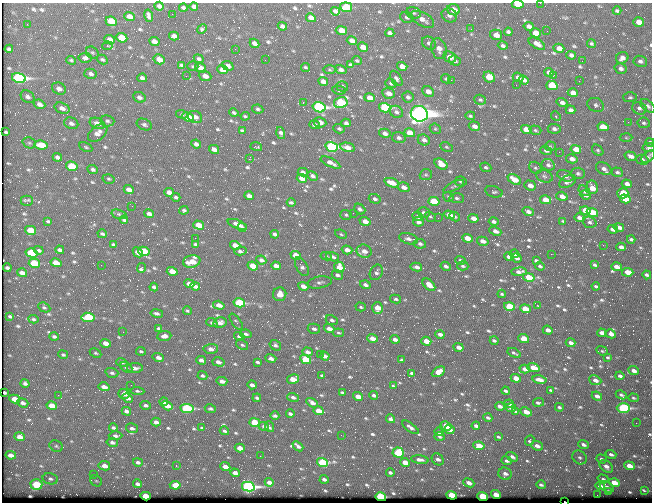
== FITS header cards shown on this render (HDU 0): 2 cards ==
NAXIS1  =                  650 / Width of table row in bytes
NAXIS2  =                  500 / Number of rows in table

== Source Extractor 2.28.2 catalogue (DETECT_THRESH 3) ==
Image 650 x 500 px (HDU 0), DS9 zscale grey, 1 PNG px = 1 image px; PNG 654 x 504 px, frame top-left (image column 1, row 500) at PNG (2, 3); each listed source drawn as its Kron ellipse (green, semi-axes under 4 px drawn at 4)
Background 360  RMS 1.4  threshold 4.27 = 3 sigma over >= 5 px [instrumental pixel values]
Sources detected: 774; of the 774, the 500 brightest by FLUX_AUTO listed and drawn (274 fainter detections omitted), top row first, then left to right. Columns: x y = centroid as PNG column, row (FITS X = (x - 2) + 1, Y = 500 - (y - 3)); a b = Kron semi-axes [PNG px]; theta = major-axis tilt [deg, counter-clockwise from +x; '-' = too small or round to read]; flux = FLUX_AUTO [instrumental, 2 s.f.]
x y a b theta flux
540 3 2 2 - 350
518 4 6 3 -6 3000
159 6 5 4 - 350
194 7 4 3 - 290
346 7 6 5 - 4900
183 8 4 3 - 190
453 10 6 5 - 1300
335 11 5 3 - 300
617 11 4 3 - 180
414 13 7 5 -13 250
172 14 2 2 - 440
449 15 8 6 -26 410
129 16 5 4 - 610
149 16 6 3 -77 290
407 17 7 5 -19 210
311 18 5 4 - 730
422 19 13 6 -27 750
111 21 6 4 -25 3100
639 22 5 4 - 910
27 24 2 2 - 140
282 26 5 4 - 280
529 26 5 4 - 360
202 29 5 4 - 160
471 29 3 2 - 190
341 30 5 4 - 1200
547 31 2 2 - 130
508 32 4 3 - 230
390 33 5 4 - 290
536 33 5 4 - 1400
496 35 6 5 - 770
174 36 5 4 - 540
122 38 6 4 -23 2400
110 40 5 4 - 850
154 41 5 4 - 620
352 41 5 4 - 540
254 43 5 4 - 400
429 43 7 6 - 300
537 44 9 4 -30 590
591 44 4 3 - 180
107 46 5 3 - 180
503 46 5 4 - 240
363 47 5 4 - 810
559 48 5 4 - 630
9 49 4 3 - 180
235 49 2 2 - 150
439 49 10 7 -74 760
92 53 7 5 -41 160
571 55 4 4 - 320
450 57 7 5 -26 880
85 58 6 5 - 310
622 58 6 5 - 500
102 59 6 4 -30 200
159 59 6 4 -30 790
199 59 5 4 - 220
71 60 5 3 - 160
265 60 2 2 - 210
357 61 5 4 - 140
455 61 6 5 - 240
582 61 2 2 - 140
640 61 7 5 -8 330
181 65 4 3 - 180
350 65 4 3 - 180
193 66 5 4 - 140
228 66 6 4 -20 360
402 66 5 4 - 770
306 67 5 3 - 140
201 68 6 4 -35 780
621 68 6 5 - 350
341 69 6 4 -15 340
222 70 5 4 - 770
330 70 6 3 -1 130
549 72 5 4 - 330
91 74 6 5 - 320
186 76 2 2 - 240
205 76 6 5 - 730
553 76 3 2 - 160
489 77 6 5 - 2800
518 77 5 4 - 480
19 78 7 5 -13 25000
142 78 5 4 - 300
396 78 8 5 -57 280
446 79 5 4 - 150
451 80 2 2 - 1000
524 80 5 4 - 400
323 81 5 4 - 510
579 81 2 2 - 170
391 83 5 4 - 190
516 85 2 2 - 280
552 85 5 4 - 4500
342 86 6 5 - 190
59 89 7 6 - 440
339 90 7 4 -10 170
428 91 6 5 - 640
388 93 6 5 - 680
573 93 5 4 - 790
28 97 7 6 - 370
139 97 6 5 - 340
408 97 6 5 - 270
630 97 7 5 1 190
370 98 5 4 - 1200
480 100 6 5 - 160
303 102 3 2 - 880
562 102 5 4 - 380
341 103 7 5 13 8800
39 104 6 4 -24 470
596 105 8 7 - 280
648 106 9 5 -40 260
319 107 6 5 - 21000
62 108 8 5 -20 460
385 108 6 4 -15 11000
639 108 7 6 - 320
258 109 6 4 -9 190
570 110 5 4 - 350
396 112 7 5 -32 330
234 113 5 3 - 180
182 114 6 4 -17 150
419 114 9 7 -23 110000
245 116 4 3 - 140
470 116 5 4 - 160
556 116 5 4 - 150
188 117 6 4 -22 1900
195 117 7 6 - 480
107 121 7 5 -6 240
320 122 6 5 - 520
628 122 2 2 - 360
71 123 7 5 -20 390
97 123 8 5 -23 740
346 123 4 4 - 240
644 123 6 5 - 190
144 125 8 5 -25 240
315 125 5 4 - 410
474 126 6 4 -19 550
603 127 5 4 - 1700
339 129 6 4 -17 170
435 129 6 5 - 140
526 129 5 4 - 1400
554 129 6 5 - 290
242 130 4 3 - 130
535 130 6 4 -18 150
6 132 4 3 - 150
98 133 11 7 37 710
281 133 6 4 -74 360
385 133 6 4 -14 400
410 133 5 4 - 1300
399 138 7 5 -15 280
626 138 6 4 -2 130
424 140 6 5 - 360
650 142 4 4 - 170
29 143 7 5 -21 180
196 144 5 4 - 340
41 145 6 4 -11 1900
550 146 5 5 - 150
86 147 7 4 -26 140
256 147 6 2 -16 130
332 147 6 5 - 19000
347 147 7 4 -11 790
446 147 6 4 -27 160
649 148 6 4 8 220
214 149 5 4 - 600
576 149 5 4 - 1400
546 150 6 4 -19 300
598 150 6 4 -41 170
559 152 2 2 - 380
631 156 6 4 -17 530
648 156 8 4 40 230
57 157 5 4 - 350
249 159 3 2 - 1400
572 159 6 4 -13 630
642 160 6 4 -17 220
330 163 10 4 -26 540
441 164 7 5 -34 1300
548 165 7 5 -23 280
72 166 6 4 -16 3300
486 167 6 4 -24 190
535 168 6 5 - 200
93 169 5 4 - 220
604 169 8 5 -28 470
303 172 5 4 - 320
617 172 6 4 -19 190
578 173 7 6 - 230
426 175 6 5 - 160
312 176 5 4 - 310
544 176 8 6 -22 240
565 176 8 5 -21 440
302 178 5 4 - 960
109 179 6 4 -15 150
514 179 7 4 -31 1400
461 181 6 5 - 150
568 182 9 5 29 380
392 183 8 4 -21 1200
627 184 5 4 - 580
530 185 6 5 - 630
454 186 11 4 26 190
404 187 6 5 - 600
592 187 7 5 -79 1400
129 189 5 4 - 670
584 191 6 4 -33 420
169 192 5 4 - 430
494 192 9 5 -16 190
623 193 6 5 - 2100
585 195 5 4 - 360
249 196 5 4 - 620
562 196 6 4 -17 670
176 197 4 3 - 200
448 197 5 5 - 150
457 198 7 5 -4 210
375 199 6 4 -17 260
625 199 5 4 - 2400
545 200 5 4 - 1900
27 201 6 5 - 170
434 201 5 4 - 3300
291 202 4 3 - 160
132 206 2 2 - 200
360 209 6 5 - 290
184 210 4 4 - 160
585 210 5 4 - 2100
528 211 6 4 -16 380
424 212 6 5 - 220
592 212 6 4 -19 2400
353 213 2 2 - 210
119 214 8 4 -16 150
149 214 5 3 - 400
346 215 6 5 - 160
449 215 5 4 - 800
418 216 5 4 - 330
430 217 6 4 -36 140
455 217 5 4 - 190
438 218 3 2 - 180
473 218 5 4 - 630
579 218 5 4 - 530
124 220 4 3 - 160
48 221 4 3 - 150
365 221 5 4 - 710
563 221 4 3 - 130
418 222 5 4 - 310
494 222 5 4 - 260
589 222 7 5 -19 290
237 224 10 3 -21 540
199 225 5 4 - 1600
619 227 5 3 - 490
242 228 4 3 - 260
613 229 5 4 - 710
31 230 5 4 - 2400
495 231 6 4 -23 410
102 234 5 3 - 180
275 234 4 3 - 310
341 234 6 4 -22 140
195 238 2 2 - 270
467 238 5 4 - 1100
408 239 10 5 -14 420
631 239 4 3 - 210
483 241 6 4 -16 590
195 244 4 3 - 170
420 244 6 5 - 260
113 245 4 3 - 170
235 245 5 4 - 860
603 245 2 2 - 480
621 247 5 3 - 390
39 250 5 3 - 190
60 250 4 3 - 250
347 250 5 4 - 770
144 251 5 4 - 2300
241 251 6 3 13 250
364 251 7 6 - 800
138 252 6 4 -45 390
31 253 6 4 -15 6200
514 254 5 3 - 260
551 254 2 2 - 1100
296 255 5 4 - 1700
326 256 6 4 -11 150
333 257 7 4 -15 270
509 257 5 4 - 580
516 258 5 4 - 360
261 260 5 4 - 350
461 260 5 4 - 220
192 261 9 6 12 1800
536 261 4 3 - 240
34 263 6 4 -15 4300
56 263 5 4 - 1600
101 265 2 2 - 310
594 265 3 3 - 320
253 266 5 4 - 2000
276 266 5 4 - 760
446 266 5 4 - 270
463 266 6 4 -2 180
540 266 5 3 - 180
302 267 10 5 -61 330
339 267 5 5 - 1100
416 267 6 4 -12 400
617 267 5 4 - 780
7 268 4 3 - 210
142 268 5 3 - 400
172 271 5 4 - 1300
376 272 8 6 64 270
519 272 7 3 5 410
628 272 6 4 -5 1100
22 273 5 3 - 510
337 275 6 4 -22 250
647 275 4 4 - 240
529 277 5 4 - 2200
320 282 12 6 10 330
189 284 5 4 - 710
365 285 5 4 - 320
429 285 7 4 -43 880
195 286 5 3 - 430
303 286 5 4 - 620
596 286 4 3 - 170
154 287 4 3 - 220
280 294 7 6 - 840
502 294 4 3 - 130
396 299 5 4 - 170
239 303 6 4 -14 7900
219 305 6 4 -17 650
509 306 5 4 - 4000
538 306 3 2 - 530
44 307 6 4 -25 140
361 307 5 4 - 140
378 308 6 5 - 1400
525 309 5 4 - 2100
187 311 4 4 - 140
157 313 6 3 -11 250
10 316 4 3 - 160
88 317 6 4 -8 4800
33 319 5 3 - 150
332 320 6 4 -25 230
236 322 9 4 -53 160
212 323 6 4 -20 210
220 323 7 5 11 460
159 328 4 3 - 180
314 329 6 5 - 290
329 329 5 4 - 560
548 330 5 3 - 540
123 332 2 2 - 410
338 333 6 3 -7 140
602 333 4 4 - 430
246 334 6 4 -12 220
440 334 5 3 - 400
611 334 5 4 - 820
164 336 7 5 7 530
239 336 5 3 - 230
54 337 4 3 - 230
372 338 5 4 - 850
395 339 4 3 - 450
524 339 5 4 - 2800
426 341 5 4 - 1100
494 341 4 3 - 190
106 343 5 4 - 770
571 343 5 3 - 390
242 345 6 4 -34 180
275 345 6 5 - 250
459 347 5 3 - 570
211 349 7 5 1 580
141 351 5 3 - 150
602 351 6 4 -22 130
307 352 5 4 - 400
96 353 6 4 -26 150
514 353 7 2 -30 160
320 354 2 2 - 160
63 355 5 4 - 160
325 356 5 3 - 430
158 357 6 4 -15 440
608 357 4 3 - 150
271 358 5 4 - 420
305 359 6 4 -27 3600
201 360 5 4 - 440
401 360 4 3 - 140
122 362 6 4 -16 220
218 362 6 4 -15 470
257 362 4 3 - 170
126 367 7 4 -28 170
135 368 8 5 -1 490
533 368 6 4 -16 1600
525 369 5 3 - 530
634 371 5 4 - 540
438 372 7 4 30 810
112 373 6 4 -18 230
411 373 4 3 - 180
202 376 5 4 - 220
322 376 4 3 - 150
620 376 4 3 - 330
516 378 5 4 - 1400
293 379 6 4 12 1400
539 380 7 4 -11 610
595 380 6 4 -24 610
222 381 5 4 - 480
25 383 4 4 - 260
131 385 2 2 - 180
252 385 5 3 - 400
393 386 3 3 - 160
104 387 6 4 -16 700
551 390 4 2 - 150
137 391 7 3 -4 160
506 391 4 3 - 200
342 392 4 3 - 140
5 393 3 3 - 180
124 394 6 5 - 500
58 395 2 2 - 260
374 395 4 3 - 300
621 395 6 4 -24 240
358 396 5 4 - 950
597 396 5 4 - 560
293 397 6 4 -19 280
127 398 5 4 - 380
257 398 4 3 - 210
634 398 5 3 - 140
15 399 5 4 - 1300
164 402 4 3 - 320
539 402 5 3 - 270
23 403 6 4 -20 350
312 403 6 4 -31 510
509 404 5 3 - 280
145 405 5 4 - 240
52 406 5 4 - 1300
167 406 6 4 -31 940
500 406 5 3 - 460
559 407 4 3 - 180
187 408 6 4 -8 11000
511 408 5 4 - 300
623 408 7 4 -1 15000
210 409 5 4 - 190
126 411 5 4 - 340
318 411 5 4 - 1400
516 412 4 3 - 180
526 412 6 4 -26 1100
290 414 4 3 - 260
275 416 4 3 - 220
488 418 4 3 - 210
390 419 4 4 - 350
156 422 5 4 - 430
255 422 5 4 - 2700
636 423 2 2 - 170
264 426 5 4 - 210
446 426 6 4 -31 2100
476 426 4 3 - 340
269 427 5 3 - 200
410 427 10 4 -36 330
113 428 4 3 - 220
132 428 6 4 -15 280
202 428 3 3 - 130
449 430 5 4 - 610
224 431 5 3 - 210
439 432 5 3 - 280
341 435 2 2 - 130
116 436 7 4 2 280
20 437 5 4 - 720
439 437 5 3 - 160
498 437 4 3 - 150
530 440 5 4 - 170
112 442 6 4 -10 310
583 445 5 4 - 340
56 446 7 5 -27 200
298 446 6 3 -42 300
479 446 5 4 - 1900
537 446 6 4 -22 470
240 448 5 4 - 1100
398 453 6 5 - 5600
611 454 5 3 - 300
11 455 5 4 - 580
260 456 2 2 - 650
512 457 6 4 -28 300
579 457 8 6 -41 270
438 459 6 5 - 420
601 459 5 4 - 210
420 460 9 4 -7 400
507 461 5 4 - 240
138 462 5 4 - 230
322 462 5 4 - 7900
405 462 5 4 - 1200
104 466 6 4 -10 790
176 466 3 2 - 210
606 466 7 5 -42 520
629 466 5 4 - 1300
225 467 5 4 - 720
235 473 5 3 - 530
390 473 4 3 - 230
93 474 2 2 - 280
505 474 7 6 - 430
50 479 8 5 -13 280
324 479 4 3 - 270
603 479 5 3 - 160
96 481 6 5 - 150
269 482 5 3 - 660
469 483 6 4 -24 530
614 483 5 4 - 1700
36 484 6 5 - 4100
137 484 4 3 - 300
175 485 5 4 - 1100
541 485 5 4 - 240
600 486 5 3 - 480
248 487 6 4 -13 31000
607 487 8 5 -28 360
608 491 4 3 - 160
644 491 3 3 - 1700
452 495 5 4 - 4900
496 495 5 4 - 1500
597 495 2 2 - 310
146 496 5 4 - 2700
483 496 5 4 - 6800
381 497 5 4 - 11000
565 502 2 2 - 260
At the frame edge (FLAGS 8, measured only in part): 7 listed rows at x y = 540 3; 518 4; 650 142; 649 148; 648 156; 634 371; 565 502
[274 fainter detections neither listed nor drawn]